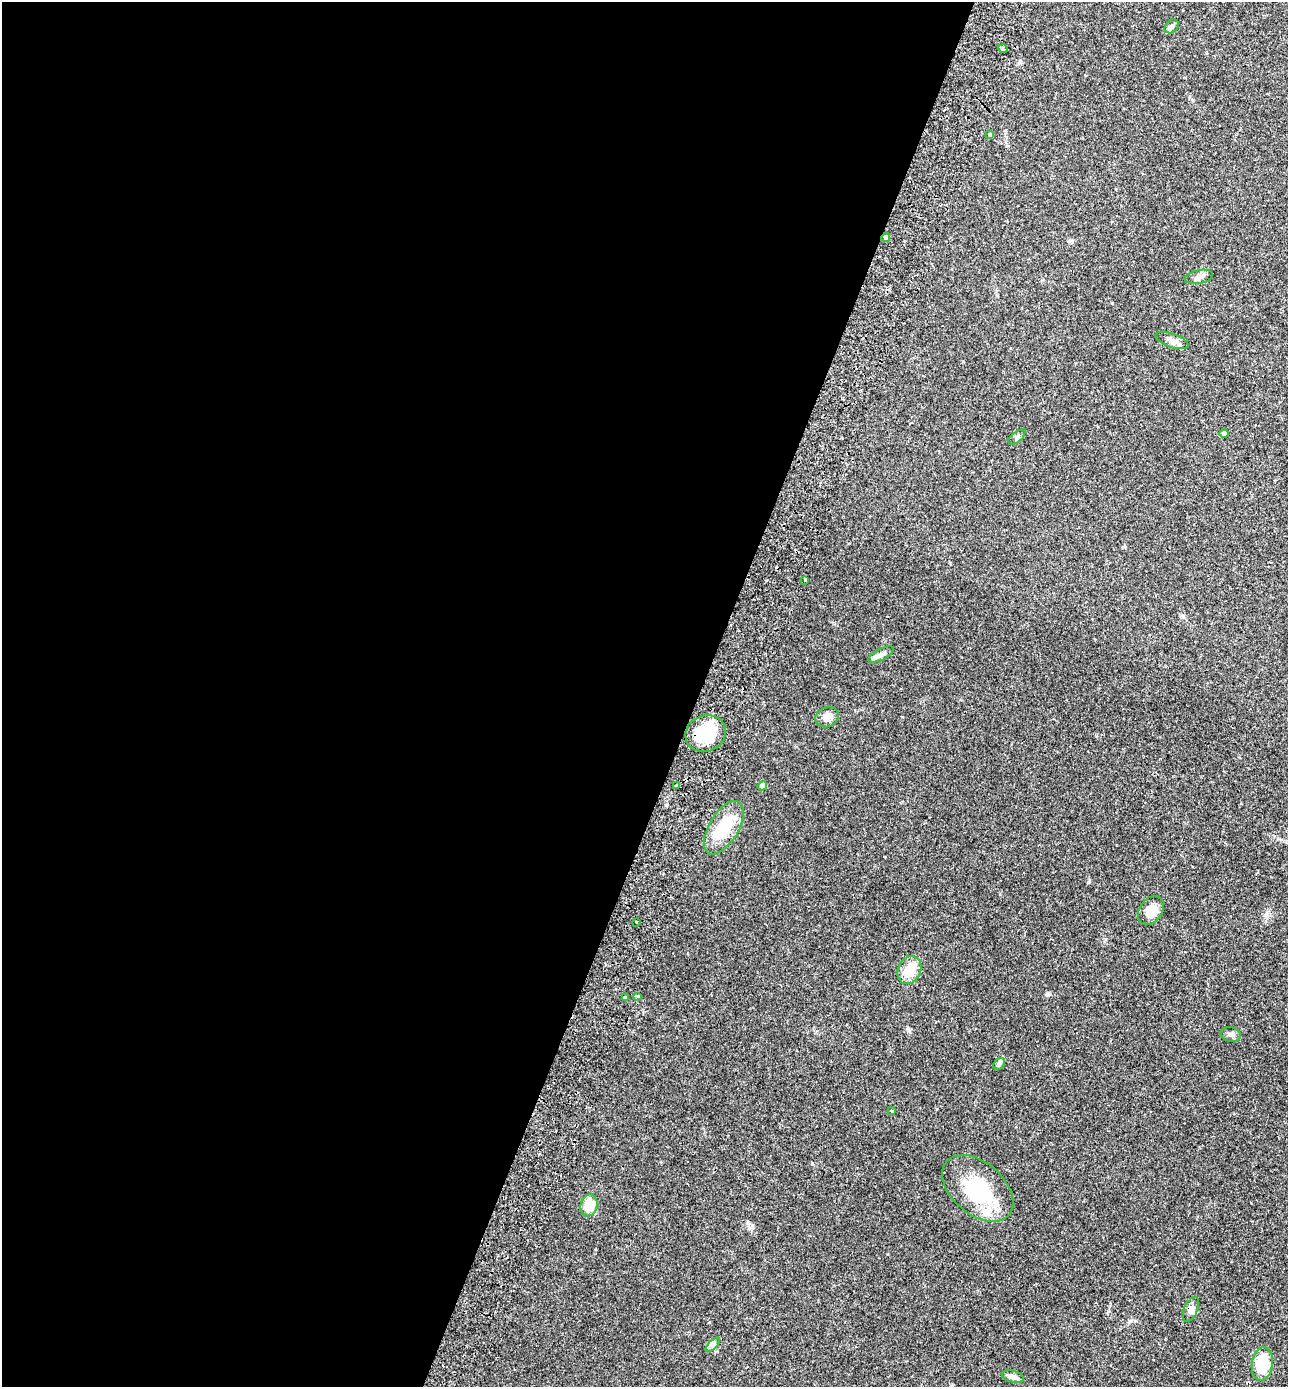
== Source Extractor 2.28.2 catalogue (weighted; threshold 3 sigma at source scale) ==
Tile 5 of 4 x 4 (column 1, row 2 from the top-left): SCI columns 195-1480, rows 2800-4184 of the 5665 x 5596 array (HDU 1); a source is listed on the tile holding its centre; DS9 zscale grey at full resolution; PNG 1290 x 1389 px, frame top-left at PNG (2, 2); each listed source drawn as its Kron ellipse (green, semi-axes under 4 px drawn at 4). Shown black and unused: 54% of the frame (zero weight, under 2 of 3 exposures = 3% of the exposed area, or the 3 px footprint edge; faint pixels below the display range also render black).
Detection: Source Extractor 2.28.2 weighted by HDU 2 'WHT'; one run over the whole footprint, this tile lists its part. Background 0.12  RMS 0.0084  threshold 0.0378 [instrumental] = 3 sigma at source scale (4.5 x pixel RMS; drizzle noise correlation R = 1.50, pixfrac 1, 0.05/0.05 arcsec/px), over >= 5 px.
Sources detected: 35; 1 inside a brighter object's white glare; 2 cosmic-ray / hot-pixel residue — neither listed nor drawn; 3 inside a brighter listed object's ellipse — not listed separately; the other 29 listed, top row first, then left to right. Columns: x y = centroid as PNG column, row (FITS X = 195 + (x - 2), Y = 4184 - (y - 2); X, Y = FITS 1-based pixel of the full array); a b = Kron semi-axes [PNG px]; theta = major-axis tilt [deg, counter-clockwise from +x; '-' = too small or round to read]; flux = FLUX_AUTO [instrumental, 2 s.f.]
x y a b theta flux
1172 26 8 6 44 1.9
1003 49 5 3 - 1.2
990 134 4 3 - 1.2
886 237 4 4 - 6.9
1199 277 14 7 11 3.4
1172 340 17 7 -20 4.3
1224 433 4 4 - 1.9
1017 437 10 5 40 1.9
805 580 4 3 - 1
881 654 14 5 27 3
827 717 12 10 26 5.8
706 733 20 18 23 35
676 786 3 3 - 3.5
762 786 5 4 - 6.1
724 828 30 14 59 31
1151 910 15 11 56 12
637 922 3 2 - 0.92
909 970 14 11 64 17
638 996 3 3 - 1.9
626 997 3 3 - 2.3
1231 1034 10 7 -12 2.8
999 1064 6 5 - 1.6
892 1111 3 3 - 0.75
978 1188 41 26 -40 46
589 1205 11 8 74 17
1191 1309 13 7 67 3.8
713 1345 9 3 45 1.7
1262 1364 17 10 83 25
1013 1377 11 5 -14 3.3
Overlapping masked pixels (flux is a lower limit): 2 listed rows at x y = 886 237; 706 733
Unlisted compact peaks at least as high as the median listed source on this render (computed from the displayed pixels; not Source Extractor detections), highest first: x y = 1047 994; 752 1225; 908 1029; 812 1163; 1130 1321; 1112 303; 709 1322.